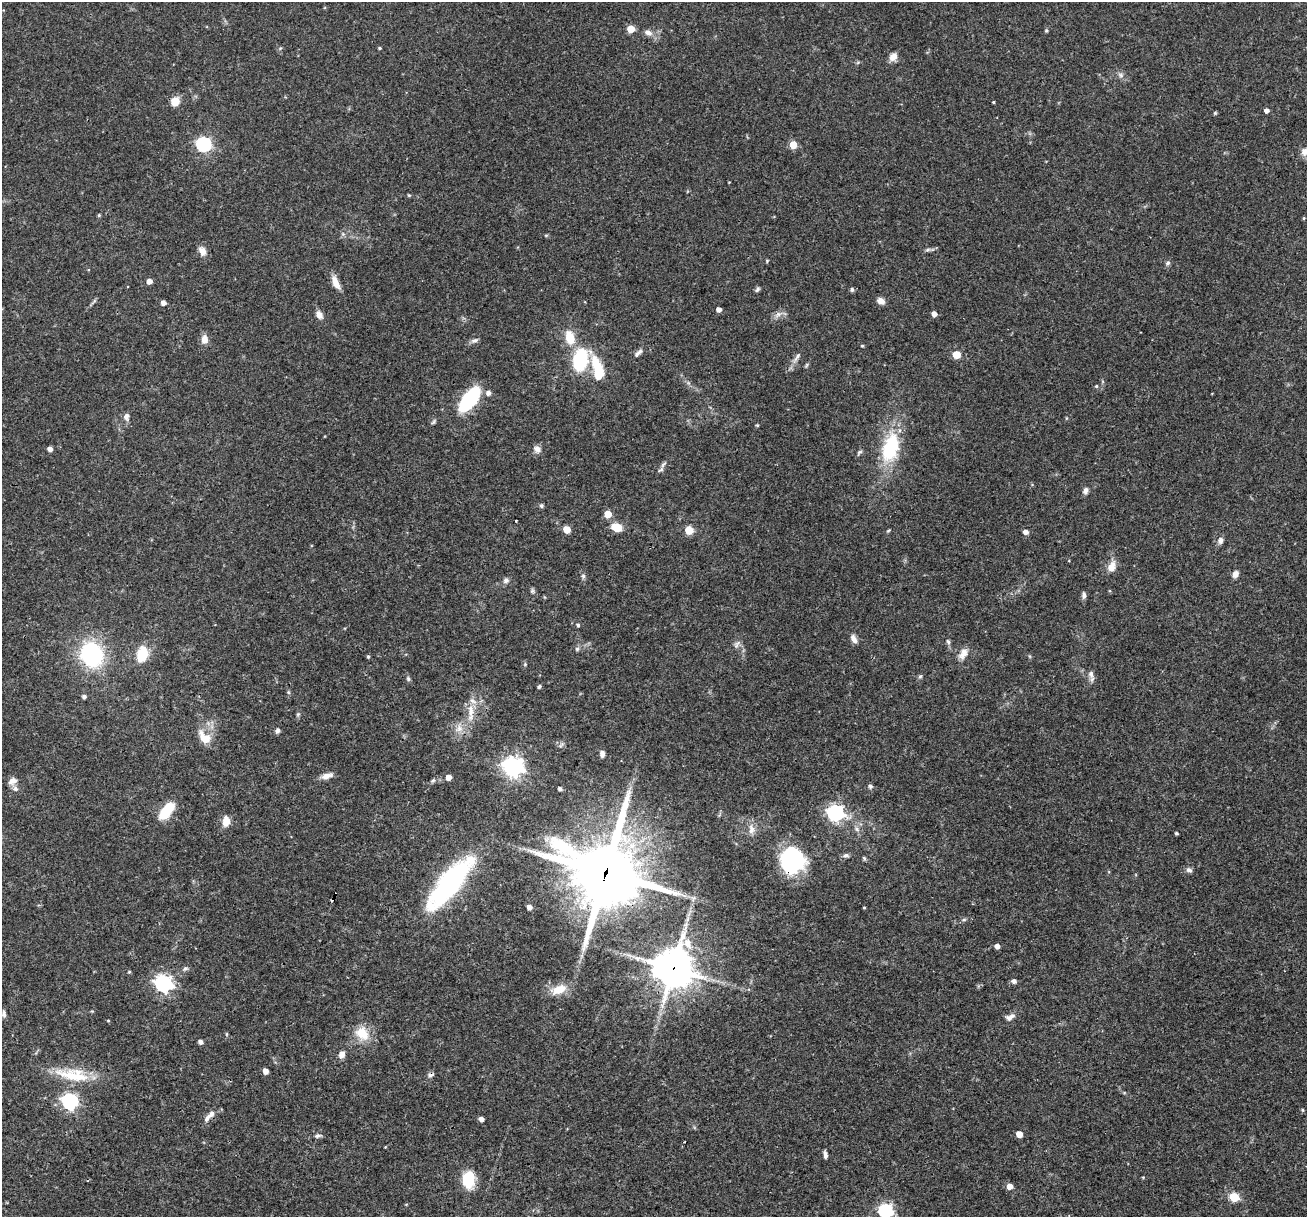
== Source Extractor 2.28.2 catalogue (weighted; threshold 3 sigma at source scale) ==
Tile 7 of 4 x 4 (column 3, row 2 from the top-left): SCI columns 2611-3915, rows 2682-3896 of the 5220 x 5237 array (HDU 1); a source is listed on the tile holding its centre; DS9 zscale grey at full resolution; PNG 1309 x 1219 px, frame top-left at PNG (2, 2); no overlay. Shown black and unused: <1% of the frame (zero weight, under 3 of 4 exposures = <1% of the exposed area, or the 3 px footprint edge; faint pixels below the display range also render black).
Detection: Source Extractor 2.28.2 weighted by HDU 2 'WHT'; one run over the whole footprint, this tile lists its part. Background 0.0569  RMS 0.0032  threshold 0.0144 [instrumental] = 3 sigma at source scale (4.5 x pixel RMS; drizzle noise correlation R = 1.50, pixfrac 1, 0.05/0.05 arcsec/px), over >= 5 px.
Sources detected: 149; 1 inside a brighter object's white glare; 1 cosmic-ray / hot-pixel residue — not listed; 3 inside a brighter listed object's ellipse — not listed separately; the other 144 listed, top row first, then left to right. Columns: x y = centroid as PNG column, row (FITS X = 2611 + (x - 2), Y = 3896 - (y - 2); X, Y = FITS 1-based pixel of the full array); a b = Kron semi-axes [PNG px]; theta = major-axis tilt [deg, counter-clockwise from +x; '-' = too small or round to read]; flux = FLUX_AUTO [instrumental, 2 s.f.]
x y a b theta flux
631 29 5 5 - 6.9
1046 30 5 4 - 0.46
648 33 11 7 -24 1.7
379 48 4 3 - 0.45
893 57 9 7 44 2.6
1121 75 7 6 - 0.95
175 101 10 9 - 3.5
993 102 3 3 - 0.33
1267 110 4 4 - 1.5
1215 113 5 4 - 0.36
203 144 6 6 - 64
793 145 5 5 - 7.3
1305 152 12 11 - 2.1
409 195 4 4 - 0.31
99 215 5 4 - 0.38
1304 218 4 4 - 0.3
343 234 5 5 - 0.61
546 235 6 3 18 0.33
928 250 7 4 20 0.67
202 251 13 8 -59 2.1
767 261 5 4 - 0.3
1168 263 7 6 - 0.72
149 281 5 4 - 2.1
336 282 18 7 -66 3.1
757 289 7 4 60 0.66
852 290 6 5 - 0.58
881 301 9 7 -24 1.9
163 303 4 4 - 1.6
719 309 4 4 - 1.5
778 314 12 6 34 1.5
934 314 4 4 - 2.1
319 315 10 7 -56 1.9
570 337 16 10 -77 6.7
204 339 11 8 87 2.3
475 340 11 5 22 0.96
862 346 4 3 - 0.37
638 353 14 5 44 1.2
956 355 5 5 - 8.4
797 357 15 5 54 1.4
580 360 15 10 78 28
806 365 6 4 70 0.43
598 370 28 11 -76 13
1096 386 4 4 - 0.4
488 393 7 6 - 1.1
469 399 21 10 53 32
126 417 9 7 80 1.4
757 425 5 3 - 0.32
890 448 36 18 74 21
50 449 4 4 - 1.7
537 449 10 8 -25 1.6
859 452 10 5 52 0.61
661 469 10 5 36 0.88
1085 490 8 6 57 1.2
541 506 5 5 - 0.61
608 514 5 5 - 7
516 521 2 2 - 0.35
617 527 9 6 -13 8.6
567 529 5 5 - 4.7
689 530 6 6 - 6.2
889 530 6 3 31 0.37
1026 532 5 4 - 1.8
1220 540 8 7 - 1.3
1112 567 13 9 64 3.1
1235 574 8 6 59 1.6
583 576 7 6 - 0.7
506 581 8 7 - 1.1
532 591 7 5 -70 0.61
1084 595 9 5 86 1.1
578 625 5 4 - 0.52
854 639 11 6 -63 1.8
948 642 7 5 -51 0.64
737 644 12 5 69 1.1
577 649 6 6 - 0.6
92 654 15 12 -66 51
142 654 22 13 76 7
963 654 16 9 55 2.6
368 657 4 3 - 0.47
525 664 5 4 - 0.37
1091 674 11 7 -88 1.4
920 676 7 5 61 0.54
408 679 6 5 - 0.57
539 686 4 3 - 0.82
288 692 6 4 -71 0.42
84 696 5 4 - 0.83
471 711 21 9 -87 4.1
298 714 6 4 44 0.45
459 728 11 9 50 2.6
277 731 6 5 - 0.85
204 737 22 12 -45 4.8
561 745 8 4 45 0.56
602 754 8 5 -84 1.1
513 767 8 7 - 180
327 776 16 6 18 2.1
448 777 5 4 - 2.1
433 780 7 5 53 0.59
13 781 12 9 29 1.9
870 786 6 5 - 0.68
560 789 4 3 - 0.87
166 811 23 10 52 8.8
835 813 7 6 - 94
226 821 12 8 82 3.1
751 829 15 8 -86 2.3
857 829 7 5 -48 0.85
1176 833 3 3 - 0.52
846 855 7 6 - 0.81
864 858 6 4 -67 0.44
791 862 24 21 -61 32
1189 870 8 6 -19 0.93
605 873 25 24 - 2500
450 883 56 17 50 61
335 894 3 2 - 1.1
529 907 4 4 - 2
864 907 4 2 - 0.29
964 920 6 4 2 0.47
688 943 16 9 -66 4
997 946 4 4 - 1.8
185 968 7 6 - 0.73
673 968 13 13 - 840
129 972 4 4 - 0.33
1014 981 5 4 - 1.2
163 984 7 7 - 110
559 989 21 11 22 5.1
4 1014 9 5 -87 0.93
1010 1017 13 7 31 1.8
108 1021 4 3 - 0.26
362 1033 20 15 -46 6.6
200 1042 4 4 - 1.1
342 1055 8 7 - 1.7
265 1071 5 4 - 2.2
73 1075 47 16 -9 13
430 1075 8 6 19 0.98
70 1101 7 7 - 80
1302 1110 5 4 - 0.39
212 1114 10 6 52 1.4
481 1119 5 4 - 1.4
1019 1134 5 4 - 3.8
318 1136 9 5 12 0.8
385 1147 3 3 - 0.22
825 1155 9 4 -82 0.99
1143 1177 5 3 - 0.28
468 1180 19 13 -85 9.8
1009 1186 5 5 - 2.9
1234 1197 5 5 - 16
886 1211 6 6 - 53
Overlapping masked pixels (flux is a lower limit): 5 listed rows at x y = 791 862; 605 873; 335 894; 673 968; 430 1075
Isophote crosses this tile's border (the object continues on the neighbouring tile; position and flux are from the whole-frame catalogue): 2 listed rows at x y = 1305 152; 886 1211